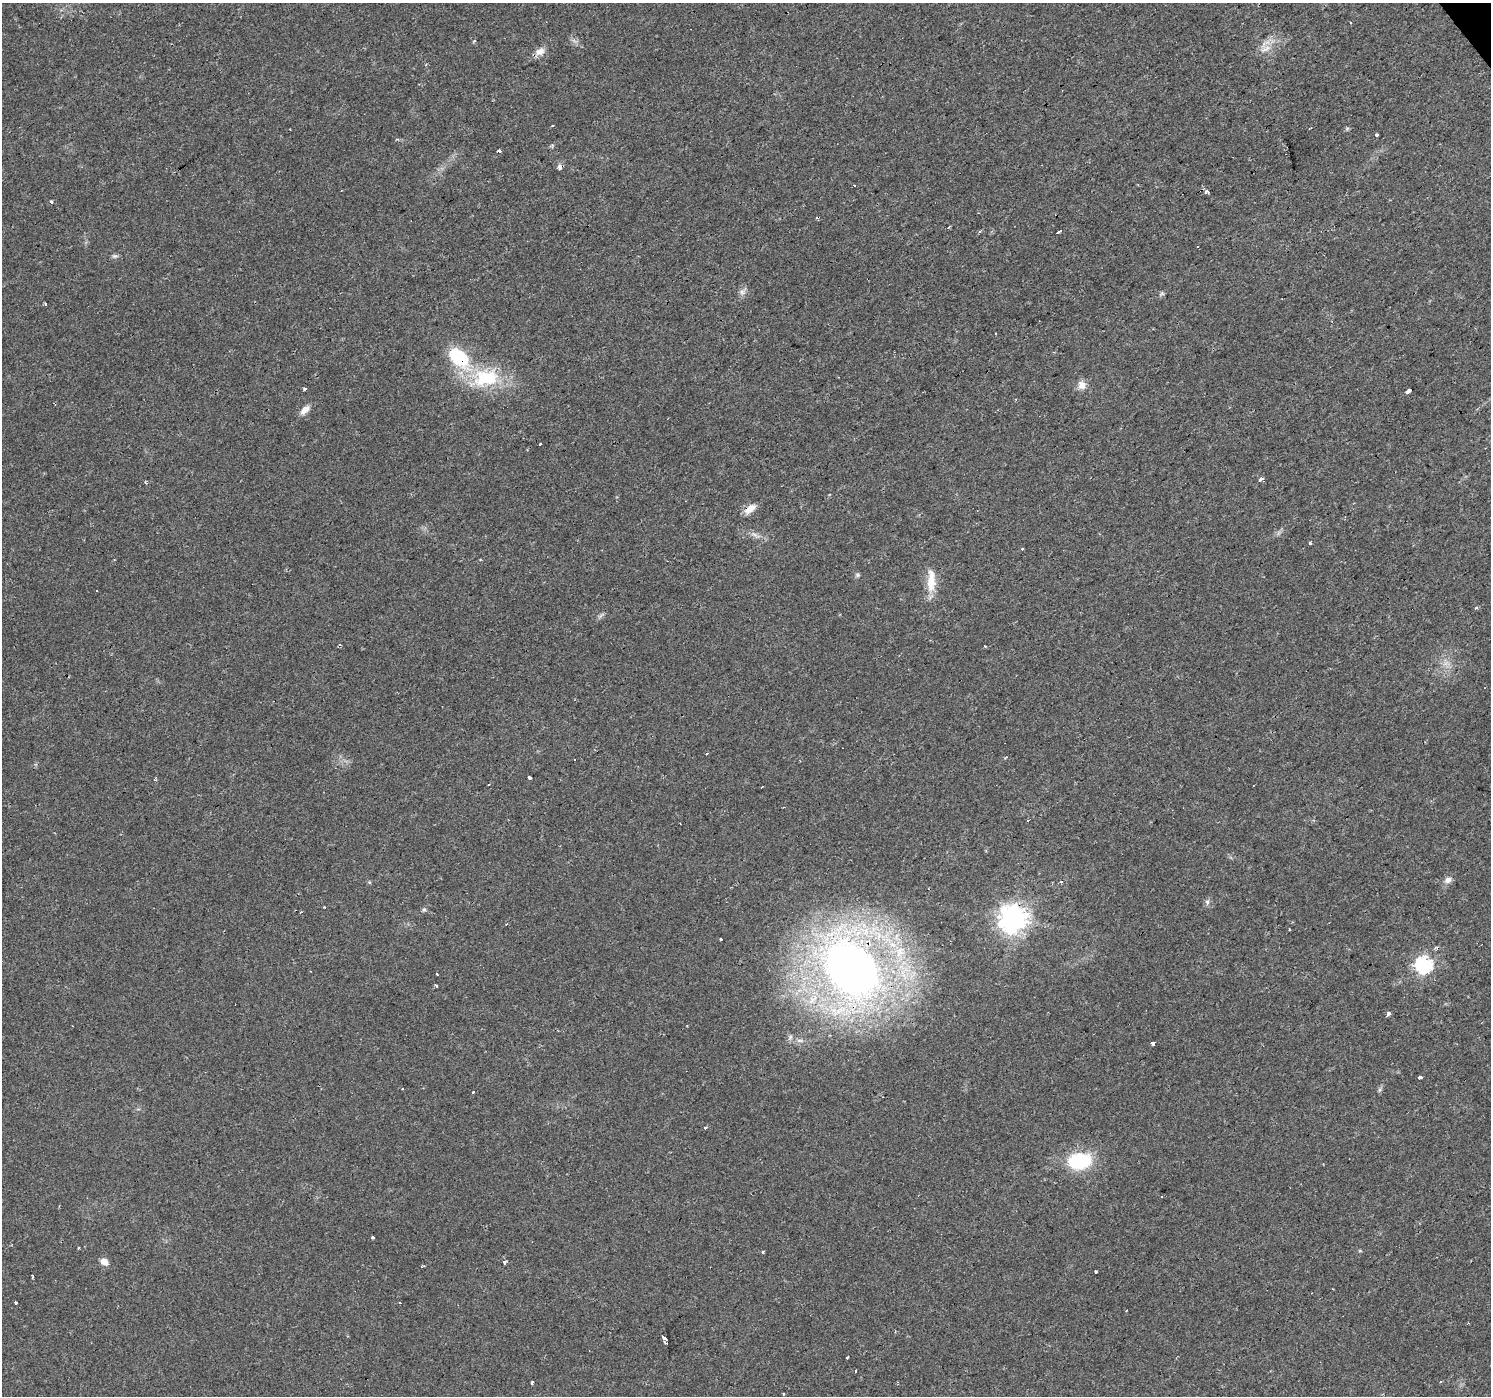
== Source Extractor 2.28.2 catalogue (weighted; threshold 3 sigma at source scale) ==
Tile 10 of 4 x 4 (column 2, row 3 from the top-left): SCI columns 1492-2980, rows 1585-2978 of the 5959 x 5893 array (HDU 1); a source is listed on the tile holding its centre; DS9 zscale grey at full resolution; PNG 1493 x 1398 px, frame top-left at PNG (2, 3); no overlay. Shown black and unused: <1% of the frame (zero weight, under 2 of 3 exposures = <1% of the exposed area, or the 3 px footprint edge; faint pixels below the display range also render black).
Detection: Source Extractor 2.28.2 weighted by HDU 2 'WHT'; one run over the whole footprint, this tile lists its part. Background 0.0205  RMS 0.0033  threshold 0.0149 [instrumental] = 3 sigma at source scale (4.5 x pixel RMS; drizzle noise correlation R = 1.50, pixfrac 1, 0.0396/0.0396 arcsec/px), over >= 5 px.
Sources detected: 86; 2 too faint to see at this stretch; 12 cosmic-ray / hot-pixel residue — not listed; the other 72 listed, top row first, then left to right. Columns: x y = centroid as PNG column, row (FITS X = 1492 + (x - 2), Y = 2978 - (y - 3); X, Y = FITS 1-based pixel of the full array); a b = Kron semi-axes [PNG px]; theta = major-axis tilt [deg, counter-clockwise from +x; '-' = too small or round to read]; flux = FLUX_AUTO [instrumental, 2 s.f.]
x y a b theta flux
1350 23 3 3 - 0.78
475 41 4 3 - 0.47
1265 49 17 7 29 2.9
540 51 12 9 29 2.5
426 65 4 3 - 0.33
552 126 3 2 - 0.57
1377 135 3 3 - 10
499 151 3 3 - 3.5
559 168 4 3 - 4.9
854 185 3 3 - 0.84
1207 192 5 3 - 1.6
51 202 3 3 - 1.3
948 228 4 3 - 0.42
1058 232 4 3 - 2.3
1197 247 2 2 - 0.35
114 256 7 5 -18 0.75
742 292 9 8 - 1.5
459 358 25 15 -45 20
485 378 40 24 13 21
1081 385 11 9 -61 2.4
305 389 4 4 - 0.4
1409 391 5 3 - 2.8
305 410 13 7 41 2.6
1261 479 4 3 - 2.3
750 509 17 8 41 2.9
1310 543 3 3 - 1.2
1022 549 3 3 - 0.4
857 575 6 5 - 0.61
931 581 33 11 89 6.5
97 591 3 3 - 0.91
1477 607 5 4 - 0.58
340 645 4 3 - 0.4
574 759 3 3 - 0.74
530 777 4 3 - 1.8
1448 880 9 7 35 1.7
1207 902 9 5 88 0.93
324 907 2 2 - 0.27
424 909 6 5 - 0.56
1013 919 9 9 - 370
506 924 3 3 - 0.51
1289 929 3 3 - 0.37
721 940 3 3 - 1.8
899 953 31 15 82 14
1424 964 7 7 - 84
851 969 59 39 -49 260
310 971 2 2 - 0.25
437 974 3 2 - 0.47
436 985 4 2 - 0.55
1388 1014 4 3 - 20
790 1037 7 5 48 0.83
800 1041 11 4 -5 1.1
1153 1043 4 3 - 2.7
1420 1078 4 3 - 5.3
403 1089 3 3 - 0.59
1379 1090 7 4 71 0.61
473 1092 3 3 - 1.8
705 1128 3 3 - 0.78
1079 1161 27 18 8 19
372 1238 3 3 - 1.1
763 1252 3 3 - 1
104 1262 9 8 - 2.1
504 1262 3 3 - 1.3
421 1267 4 3 - 0.48
1096 1272 3 3 - 2.4
33 1276 4 2 - 0.46
16 1303 3 3 - 0.47
664 1338 5 3 - 2.1
665 1342 4 2 - 0.49
847 1357 3 3 - 1.1
532 1382 4 3 - 0.92
1440 1382 3 3 - 0.42
784 1394 3 2 - 0.39
Overlapping masked pixels (flux is a lower limit): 5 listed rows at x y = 459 358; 750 509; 1013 919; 899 953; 851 969
Unlisted compact peaks at least as high as the median listed source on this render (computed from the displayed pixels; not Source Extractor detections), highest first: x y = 1347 128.